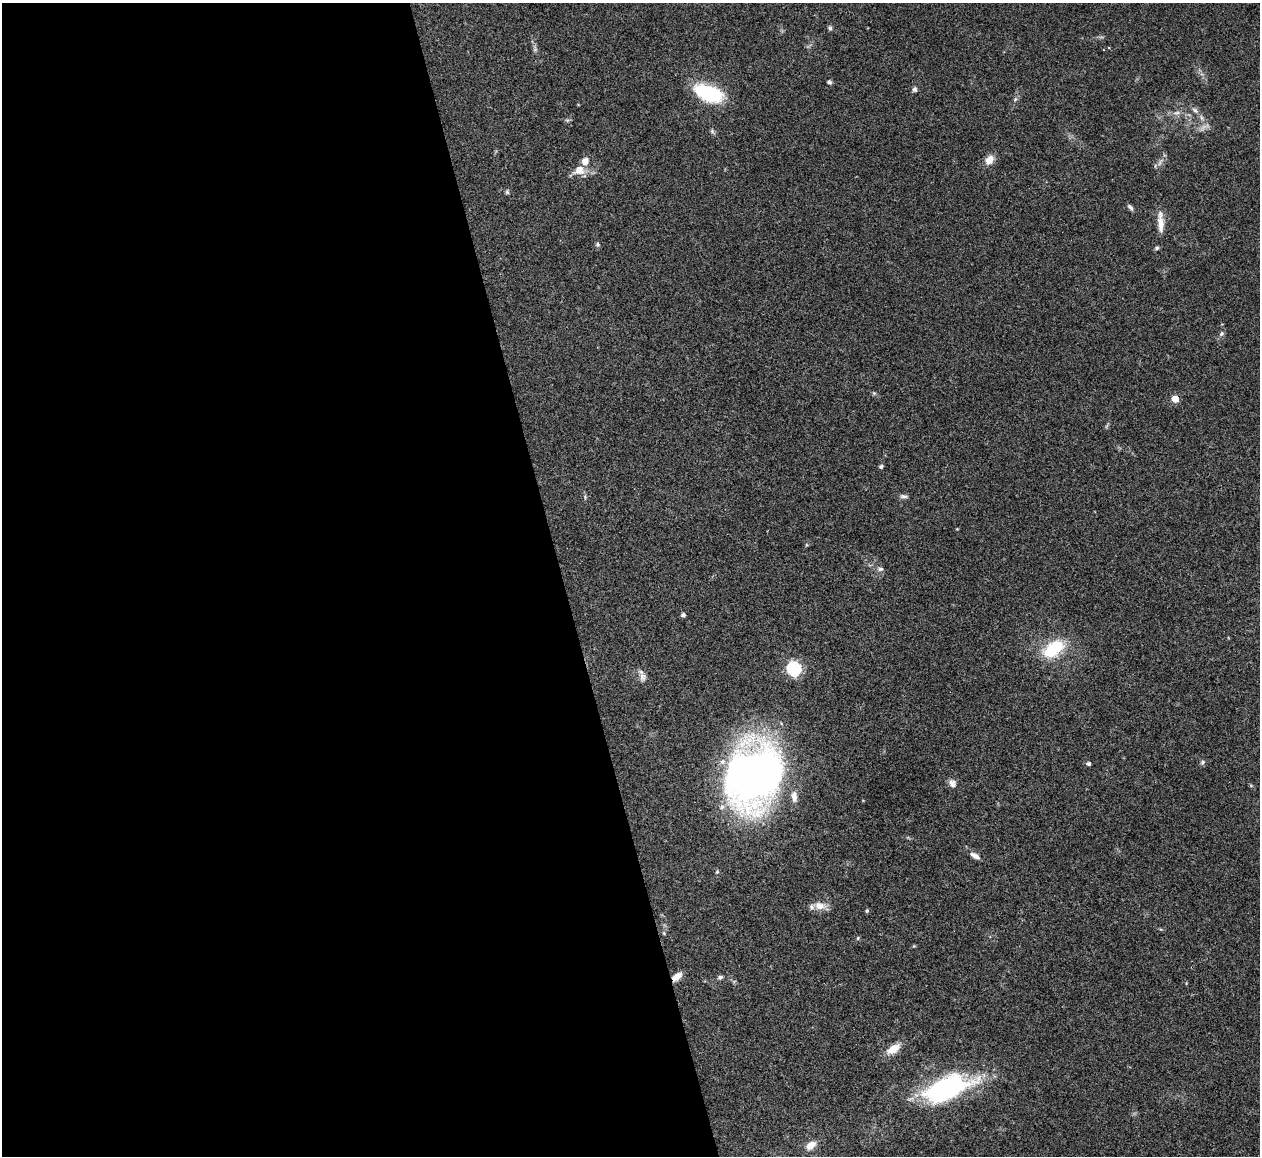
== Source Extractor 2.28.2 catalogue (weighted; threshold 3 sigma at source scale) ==
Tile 9 of 4 x 4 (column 1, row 3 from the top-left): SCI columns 4-1261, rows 1413-2566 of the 5033 x 5015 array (HDU 1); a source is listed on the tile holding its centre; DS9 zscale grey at full resolution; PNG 1262 x 1158 px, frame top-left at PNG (2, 3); no overlay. Shown black and unused: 45% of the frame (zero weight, under 3 of 4 exposures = <1% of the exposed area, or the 3 px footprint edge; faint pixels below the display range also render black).
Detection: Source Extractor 2.28.2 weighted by HDU 2 'WHT'; one run over the whole footprint, this tile lists its part. Background 0.0492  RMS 0.0049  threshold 0.0219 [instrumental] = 3 sigma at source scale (4.5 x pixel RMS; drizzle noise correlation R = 1.50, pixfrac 1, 0.05/0.05 arcsec/px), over >= 5 px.
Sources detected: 39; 1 inside a brighter listed object's ellipse — not listed separately; the other 38 listed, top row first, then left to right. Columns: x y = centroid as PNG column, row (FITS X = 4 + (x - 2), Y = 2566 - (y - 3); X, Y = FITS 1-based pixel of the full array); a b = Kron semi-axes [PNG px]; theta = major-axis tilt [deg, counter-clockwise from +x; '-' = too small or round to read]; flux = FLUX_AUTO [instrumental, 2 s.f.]
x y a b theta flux
830 28 6 5 - 1
829 82 6 5 - 0.86
915 89 6 5 - 1.1
709 93 28 13 -20 36
1195 110 9 5 -45 1.4
1177 113 9 4 9 1.3
1202 118 7 4 -70 0.99
989 160 11 8 55 4.3
579 170 15 12 26 5.4
507 192 6 4 -46 0.72
1130 207 8 5 -49 1.2
1160 222 29 7 -87 5.4
598 244 6 4 -62 0.75
1157 248 6 5 - 0.8
1221 334 7 4 58 1
1175 399 5 5 - 8.1
881 466 4 4 - 1.1
903 496 10 5 -4 1.3
880 569 8 5 14 1.1
683 615 4 4 - 1.4
1053 649 29 17 35 20
794 669 7 6 - 75
643 677 12 9 -84 2.5
1202 762 7 6 - 0.96
1088 764 5 4 - 1.2
754 776 45 38 60 350
952 784 11 8 -68 2.4
794 796 15 7 -85 3.4
975 856 14 6 -28 2.7
820 906 16 10 -10 4.8
867 911 5 4 - 0.65
664 933 6 3 -71 0.56
858 938 6 4 88 0.57
677 976 12 7 37 3.8
720 977 7 5 26 1
893 1049 17 9 35 6.4
947 1088 53 23 22 71
811 1145 12 8 35 4.4
Overlapping masked pixels (flux is a lower limit): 1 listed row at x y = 677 976